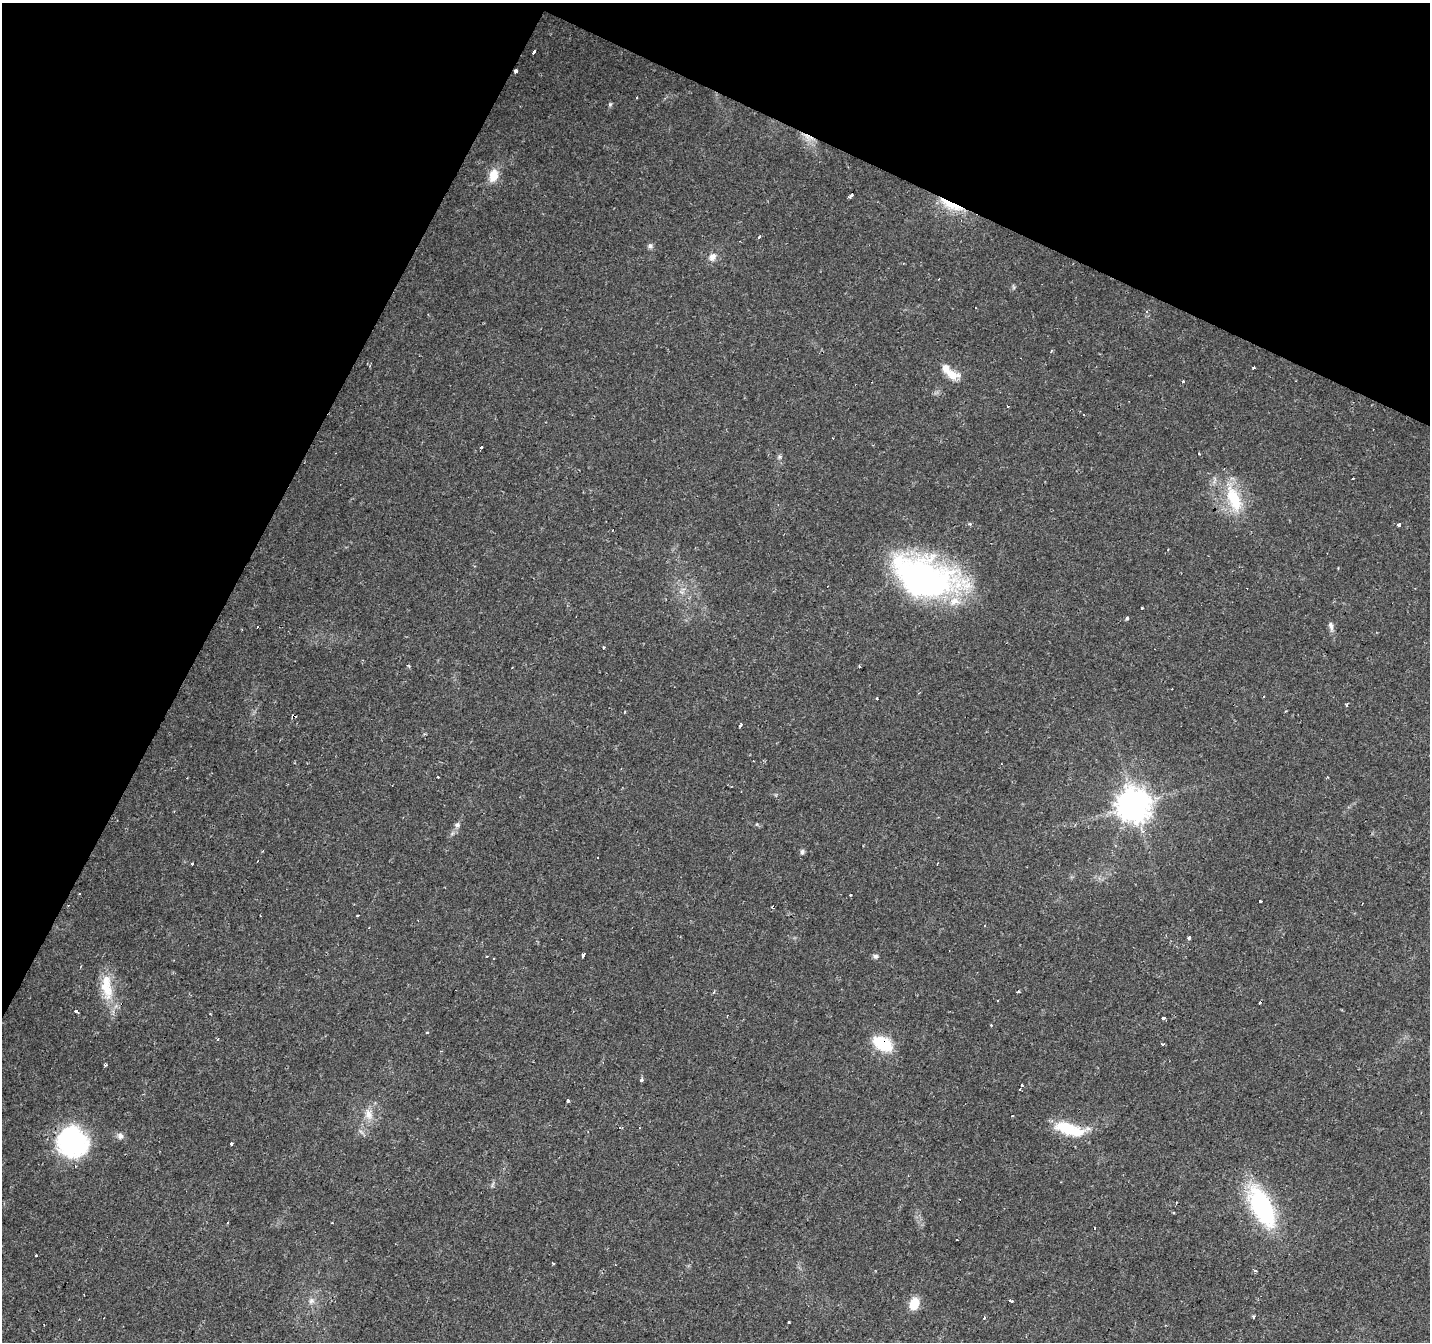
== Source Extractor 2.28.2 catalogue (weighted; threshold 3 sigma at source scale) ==
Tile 2 of 4 x 4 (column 2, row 1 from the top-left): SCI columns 1435-2862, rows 4286-5625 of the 5719 x 5826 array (HDU 1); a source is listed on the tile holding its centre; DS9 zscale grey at full resolution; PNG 1432 x 1344 px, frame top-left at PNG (2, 3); no overlay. Shown black and unused: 25% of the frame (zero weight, under 2 of 3 exposures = <1% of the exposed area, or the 3 px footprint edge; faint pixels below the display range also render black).
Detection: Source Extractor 2.28.2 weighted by HDU 2 'WHT'; one run over the whole footprint, this tile lists its part. Background 0.0177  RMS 0.0029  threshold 0.0133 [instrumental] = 3 sigma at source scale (4.5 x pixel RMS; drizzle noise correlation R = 1.50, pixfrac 1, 0.0396/0.0396 arcsec/px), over >= 5 px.
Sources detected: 103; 1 too faint to see at this stretch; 22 cosmic-ray / hot-pixel residue — not listed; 5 inside a brighter listed object's ellipse — not listed separately; the other 75 listed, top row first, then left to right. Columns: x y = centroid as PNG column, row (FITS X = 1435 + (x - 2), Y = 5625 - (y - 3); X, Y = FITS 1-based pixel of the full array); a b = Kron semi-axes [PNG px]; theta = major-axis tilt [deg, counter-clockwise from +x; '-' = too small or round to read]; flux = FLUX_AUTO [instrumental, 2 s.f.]
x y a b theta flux
533 52 4 3 - 1.1
515 71 3 3 - 2.1
636 97 3 2 - 0.41
610 104 6 4 68 0.47
493 175 16 10 75 4.7
851 195 4 3 - 10
954 205 33 13 -11 9.5
759 237 3 3 - 1.2
650 246 7 6 - 0.77
712 257 11 10 - 2
1253 368 3 3 - 1.7
951 375 17 10 -44 3.7
1182 381 3 3 - 1.1
1084 414 3 3 - 2.7
481 448 4 3 - 1.4
1199 454 3 3 - 0.77
779 457 6 5 - 0.6
1234 499 44 18 -69 14
1399 525 4 3 - 2.4
613 530 3 2 - 0.31
1168 550 3 2 - 0.56
924 578 67 38 -18 95
1142 608 3 2 - 0.56
1127 618 4 3 - 0.8
1331 626 13 6 -77 1.2
257 627 3 2 - 0.56
604 647 3 3 - 0.45
859 666 3 3 - 0.45
877 699 3 3 - 0.48
1346 705 3 3 - 0.67
741 726 3 3 - 27
438 777 3 2 - 0.48
1134 805 10 10 - 590
457 825 7 7 - 0.89
802 852 5 5 - 0.94
850 894 3 3 - 3
1260 901 3 3 - 1.3
772 907 3 3 - 0.35
357 915 3 2 - 0.33
984 925 3 3 - 0.55
1189 937 3 3 - 11
583 956 5 3 - 2.8
875 956 7 5 -1 0.85
106 988 32 16 -73 8.9
1018 992 6 2 9 0.4
76 1012 3 3 - 2.8
1163 1018 3 3 - 0.77
991 1025 3 2 - 0.31
427 1033 4 3 - 0.27
882 1044 20 12 -27 13
1163 1044 3 3 - 2.5
105 1065 4 3 - 0.5
641 1081 3 3 - 4.2
1022 1085 3 3 - 0.65
1020 1089 3 3 - 0.69
568 1100 3 3 - 6.7
368 1114 16 11 -73 3.3
1012 1116 3 2 - 0.29
621 1127 5 3 - 0.66
639 1128 3 2 - 0.31
1069 1129 36 13 -17 12
120 1136 9 8 - 1.3
72 1142 29 27 -29 44
232 1144 3 3 - 1.7
1261 1207 46 20 -63 38
227 1223 3 3 - 1.2
957 1240 2 2 - 0.23
36 1255 3 3 - 1.1
1255 1271 4 3 - 1.6
311 1301 10 8 52 1.5
1011 1301 4 3 - 3.2
914 1304 13 9 70 5.2
984 1317 3 3 - 2.2
1254 1317 3 3 - 0.97
789 1322 3 3 - 0.89
Overlapping masked pixels (flux is a lower limit): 6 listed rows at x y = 515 71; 954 205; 1234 499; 924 578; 882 1044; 1069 1129